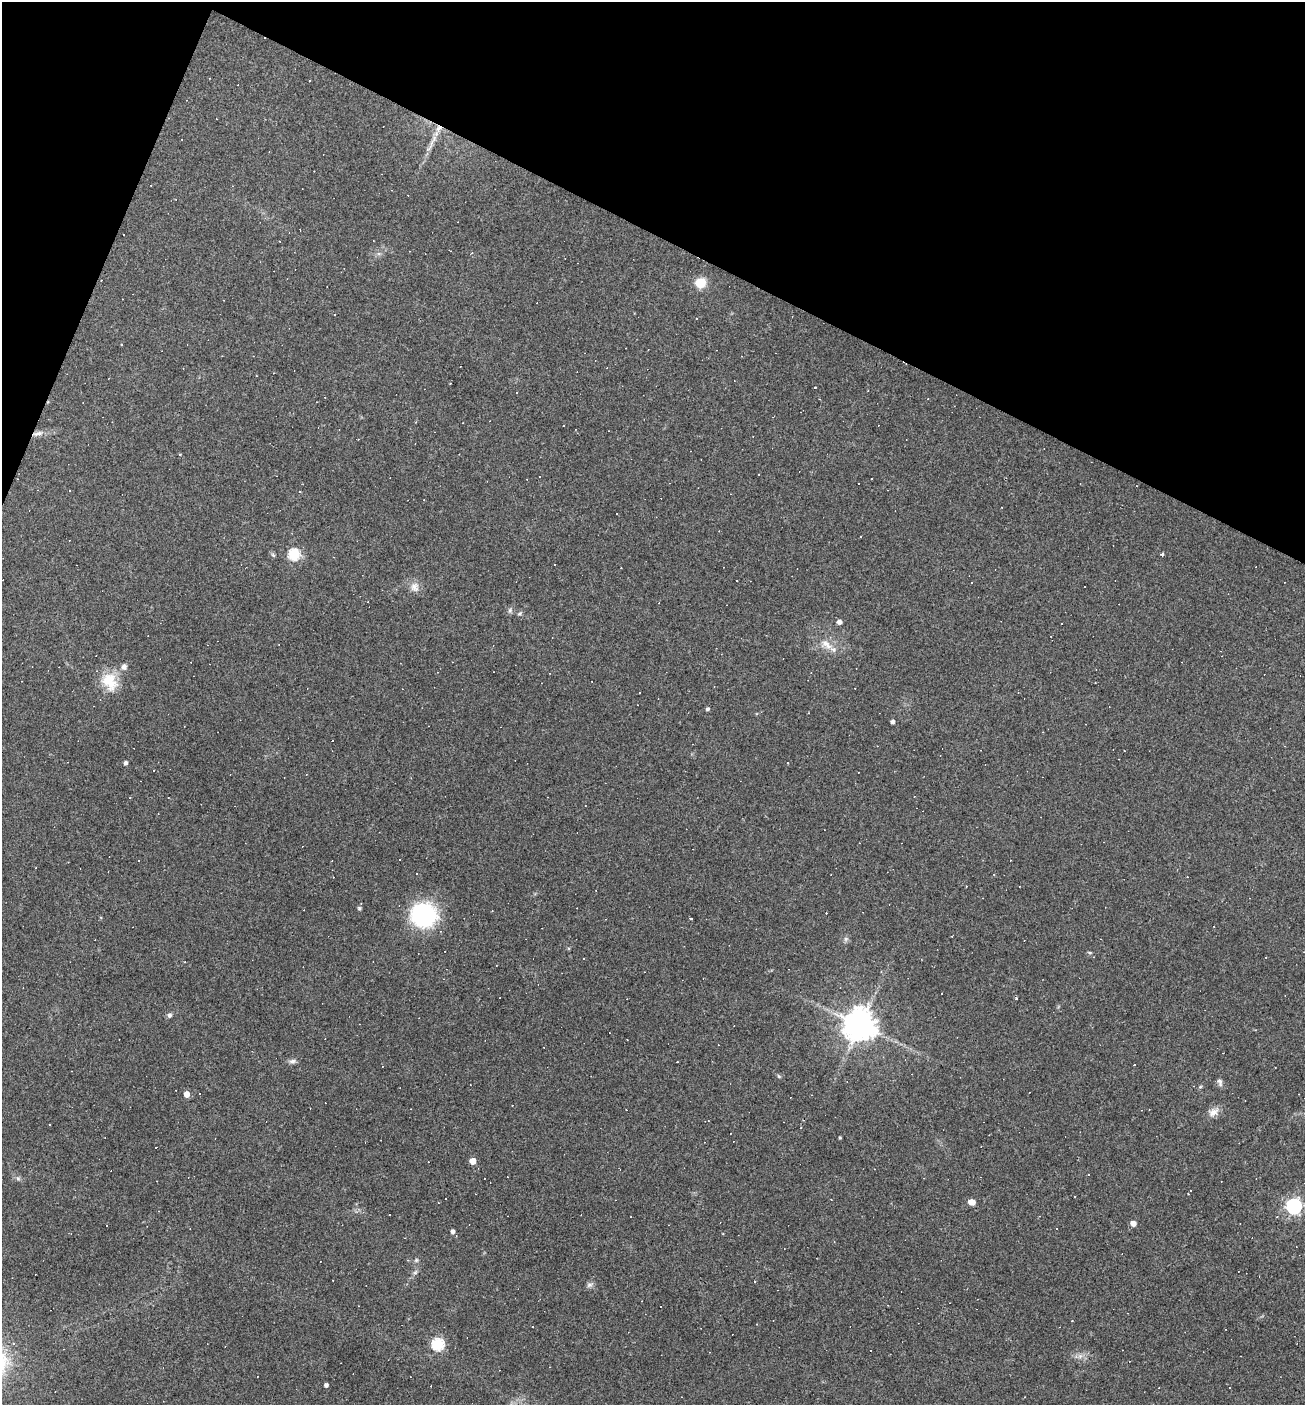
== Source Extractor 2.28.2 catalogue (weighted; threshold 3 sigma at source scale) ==
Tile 2 of 4 x 4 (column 2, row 1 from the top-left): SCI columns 1577-2879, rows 4209-5611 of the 5624 x 5611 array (HDU 1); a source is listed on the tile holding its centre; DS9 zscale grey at full resolution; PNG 1307 x 1407 px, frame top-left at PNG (2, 2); no overlay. Shown black and unused: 20% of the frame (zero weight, under 3 of 4 exposures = <1% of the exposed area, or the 3 px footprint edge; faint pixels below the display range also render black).
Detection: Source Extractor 2.28.2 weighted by HDU 2 'WHT'; one run over the whole footprint, this tile lists its part. Background 0.0852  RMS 0.0057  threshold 0.0259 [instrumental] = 3 sigma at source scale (4.5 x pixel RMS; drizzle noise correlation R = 1.50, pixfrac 1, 0.05/0.05 arcsec/px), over >= 5 px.
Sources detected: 117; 53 cosmic-ray / hot-pixel residue — not listed; the other 64 listed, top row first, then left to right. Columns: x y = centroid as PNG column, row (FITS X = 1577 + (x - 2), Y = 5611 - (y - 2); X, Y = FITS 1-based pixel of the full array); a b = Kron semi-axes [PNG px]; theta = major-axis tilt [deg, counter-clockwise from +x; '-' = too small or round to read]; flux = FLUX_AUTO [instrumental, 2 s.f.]
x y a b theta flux
309 81 3 3 - 3
439 128 9 7 54 3.1
429 148 12 3 59 2
124 234 3 3 - 0.72
700 283 8 7 - 15
122 345 3 2 - 0.39
450 383 2 2 - 0.34
38 433 16 6 10 3.5
539 477 3 3 - 0.84
299 491 3 3 - 1.7
861 536 3 2 - 0.4
294 554 6 5 - 51
1162 554 4 3 - 1
414 587 13 12 - 4.1
510 610 7 5 79 1.2
519 614 6 4 18 0.81
839 622 5 4 - 2.2
826 644 19 8 -42 5.8
124 667 7 6 - 2.4
110 682 25 19 -61 14
707 709 4 4 - 1.1
808 713 2 2 - 0.42
892 722 4 4 - 1.7
788 762 3 2 - 0.5
125 763 4 4 - 1.6
994 874 3 2 - 0.51
1187 877 3 2 - 0.35
359 908 5 5 - 0.91
423 915 21 19 -10 76
691 918 3 3 - 5.6
846 939 7 5 46 1.3
185 962 3 2 - 0.43
1016 999 3 3 - 3.6
169 1015 6 5 - 1.5
860 1025 10 10 - 830
292 1061 9 7 14 1.8
382 1066 3 2 - 0.4
779 1076 5 5 - 0.75
1220 1082 11 6 -73 1.7
1200 1087 6 3 19 0.65
187 1094 5 4 - 5.2
199 1094 3 2 - 0.78
1214 1112 15 8 40 3.9
50 1124 3 2 - 0.52
731 1133 2 2 - 0.34
840 1138 3 3 - 0.59
473 1161 5 4 - 8.1
1088 1175 3 2 - 0.45
18 1178 7 4 -2 1.1
1075 1197 3 2 - 0.55
971 1202 6 4 -16 5.8
1294 1206 6 6 - 160
389 1214 3 3 - 1.2
1277 1217 2 2 - 0.55
1133 1223 5 4 - 4.4
1057 1228 2 2 - 0.52
453 1231 4 4 - 2.1
416 1260 6 5 - 0.88
415 1272 7 5 31 1.1
589 1285 9 6 19 1.6
437 1344 6 6 - 65
1080 1356 6 6 - 1.6
326 1385 4 4 - 1.8
1230 1388 3 2 - 0.33
Overlapping masked pixels (flux is a lower limit): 2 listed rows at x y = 439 128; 38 433